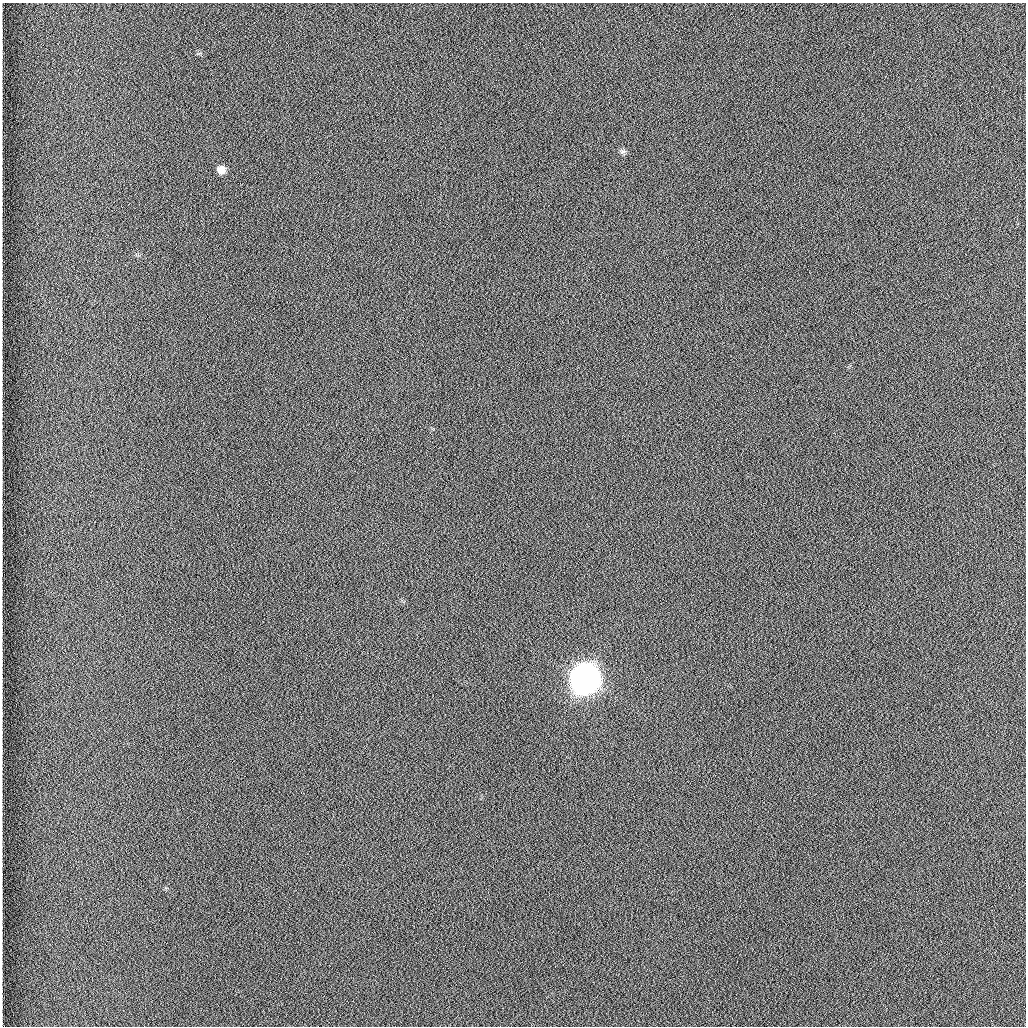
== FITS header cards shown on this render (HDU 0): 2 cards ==
NAXIS1  =                 1024 /fastest changing axis
NAXIS2  =                 1024 /next to fastest changing axis

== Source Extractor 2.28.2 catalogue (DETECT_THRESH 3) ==
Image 1024 x 1024 px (HDU 0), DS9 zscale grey, 1 PNG px = 1 image px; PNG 1028 x 1028 px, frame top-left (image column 1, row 1024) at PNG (2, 3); no overlay
Background 1260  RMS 5.9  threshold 17.7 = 3 sigma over >= 5 px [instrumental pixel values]
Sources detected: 3; all 3 listed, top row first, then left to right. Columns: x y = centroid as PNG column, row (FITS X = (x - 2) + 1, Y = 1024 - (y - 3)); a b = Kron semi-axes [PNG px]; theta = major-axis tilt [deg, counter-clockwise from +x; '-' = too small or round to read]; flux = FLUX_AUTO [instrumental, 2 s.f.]
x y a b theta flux
623 152 9 5 10 930
221 170 7 7 - 3900
585 679 11 11 - 990000